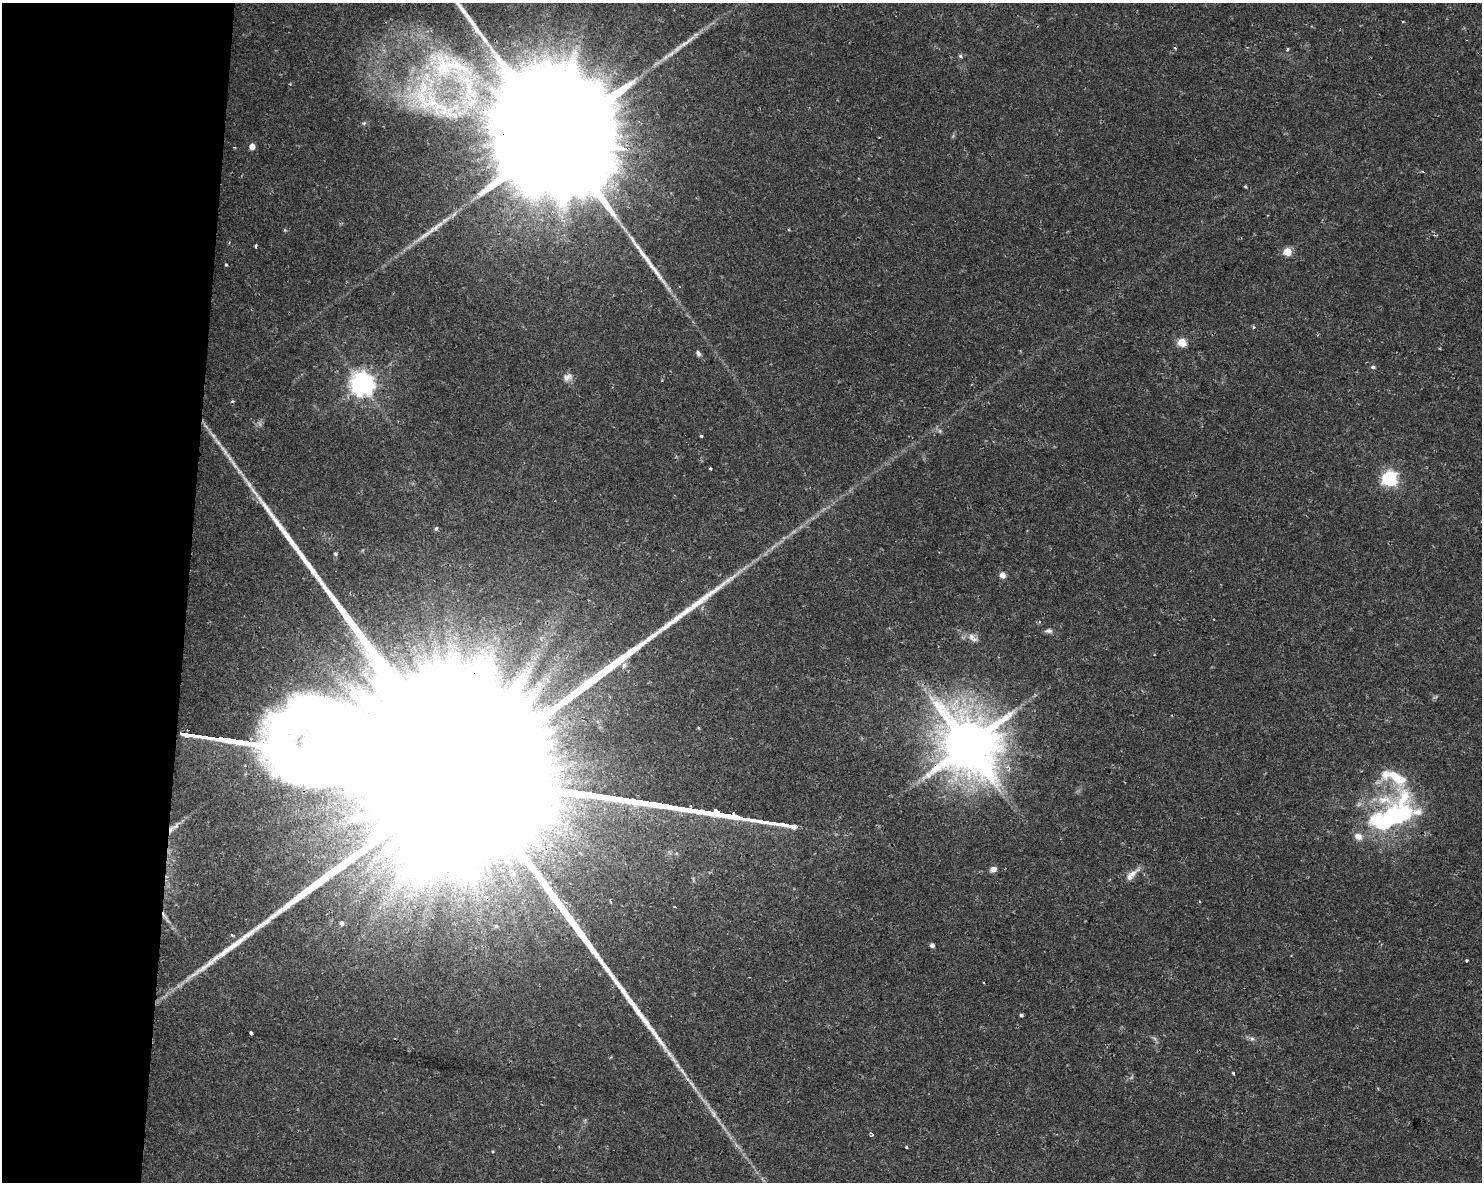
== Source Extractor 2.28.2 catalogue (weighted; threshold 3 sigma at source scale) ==
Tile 4 of 3 x 4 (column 1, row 2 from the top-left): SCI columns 288-1767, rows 2363-3542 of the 4958 x 4735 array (HDU 1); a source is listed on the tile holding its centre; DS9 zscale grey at full resolution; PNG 1484 x 1184 px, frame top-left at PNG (2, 3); no overlay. Shown black and unused: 13% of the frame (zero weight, under 2 of 3 exposures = <1% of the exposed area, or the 3 px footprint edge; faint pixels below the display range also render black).
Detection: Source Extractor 2.28.2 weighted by HDU 2 'WHT'; one run over the whole footprint, this tile lists its part. Background 0.0302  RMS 0.0033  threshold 0.0149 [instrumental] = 3 sigma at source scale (4.5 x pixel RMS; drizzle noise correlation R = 1.50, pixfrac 1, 0.0396/0.0396 arcsec/px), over >= 5 px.
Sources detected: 63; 2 too faint to see at this stretch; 3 inside a brighter object's white glare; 2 cosmic-ray / hot-pixel residue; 4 long thin detections or spike segments (spike, bleed or trail) — not listed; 3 inside a brighter listed object's ellipse — not listed separately; the other 49 listed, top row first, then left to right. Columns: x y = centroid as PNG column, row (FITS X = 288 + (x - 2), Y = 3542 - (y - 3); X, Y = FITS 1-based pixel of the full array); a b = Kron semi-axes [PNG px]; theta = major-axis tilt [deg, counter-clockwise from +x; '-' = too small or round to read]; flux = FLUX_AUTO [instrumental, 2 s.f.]
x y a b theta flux
1403 21 3 2 - 0.3
1287 49 3 3 - 0.65
960 56 6 4 -28 0.57
446 65 88 46 -16 94
562 138 83 27 -9 34000
252 146 5 4 - 3.2
1245 186 4 3 - 0.36
435 228 36 7 37 5.6
284 230 5 3 - 0.39
1287 252 5 5 - 11
226 265 4 3 - 0.32
1253 327 5 3 - 0.37
1182 342 5 5 - 14
698 353 8 5 -56 0.93
1373 367 6 5 - 0.75
568 377 13 10 24 2.1
362 384 8 8 - 310
232 401 5 4 - 0.4
940 431 6 5 - 0.65
212 435 15 5 -48 1.6
701 436 3 3 - 0.49
710 469 3 3 - 0.62
1389 479 6 6 - 87
436 528 5 4 - 0.56
335 554 4 3 - 1.6
1002 575 6 5 - 2.5
1048 631 10 6 3 1.1
971 636 10 9 - 1.9
624 665 8 6 74 0.89
968 745 17 16 - 2600
1385 822 81 34 53 51
171 829 12 6 57 1.8
486 860 18 7 -67 3.2
993 869 8 6 25 1.6
1133 873 20 8 38 3
674 907 3 2 - 0.55
165 917 20 4 -58 1.9
342 923 5 5 - 1.2
932 945 4 4 - 1.3
1466 960 3 3 - 0.64
1021 1015 4 3 - 0.72
251 1033 3 3 - 0.88
1252 1038 8 7 - 0.99
683 1072 18 4 -53 2
1233 1073 3 3 - 1.2
714 1114 21 6 -57 2.6
872 1134 5 3 - 0.62
736 1145 7 4 -71 0.74
906 1147 3 3 - 0.45
Overlapping masked pixels (flux is a lower limit): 5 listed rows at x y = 446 65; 562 138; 968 745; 171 829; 165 917